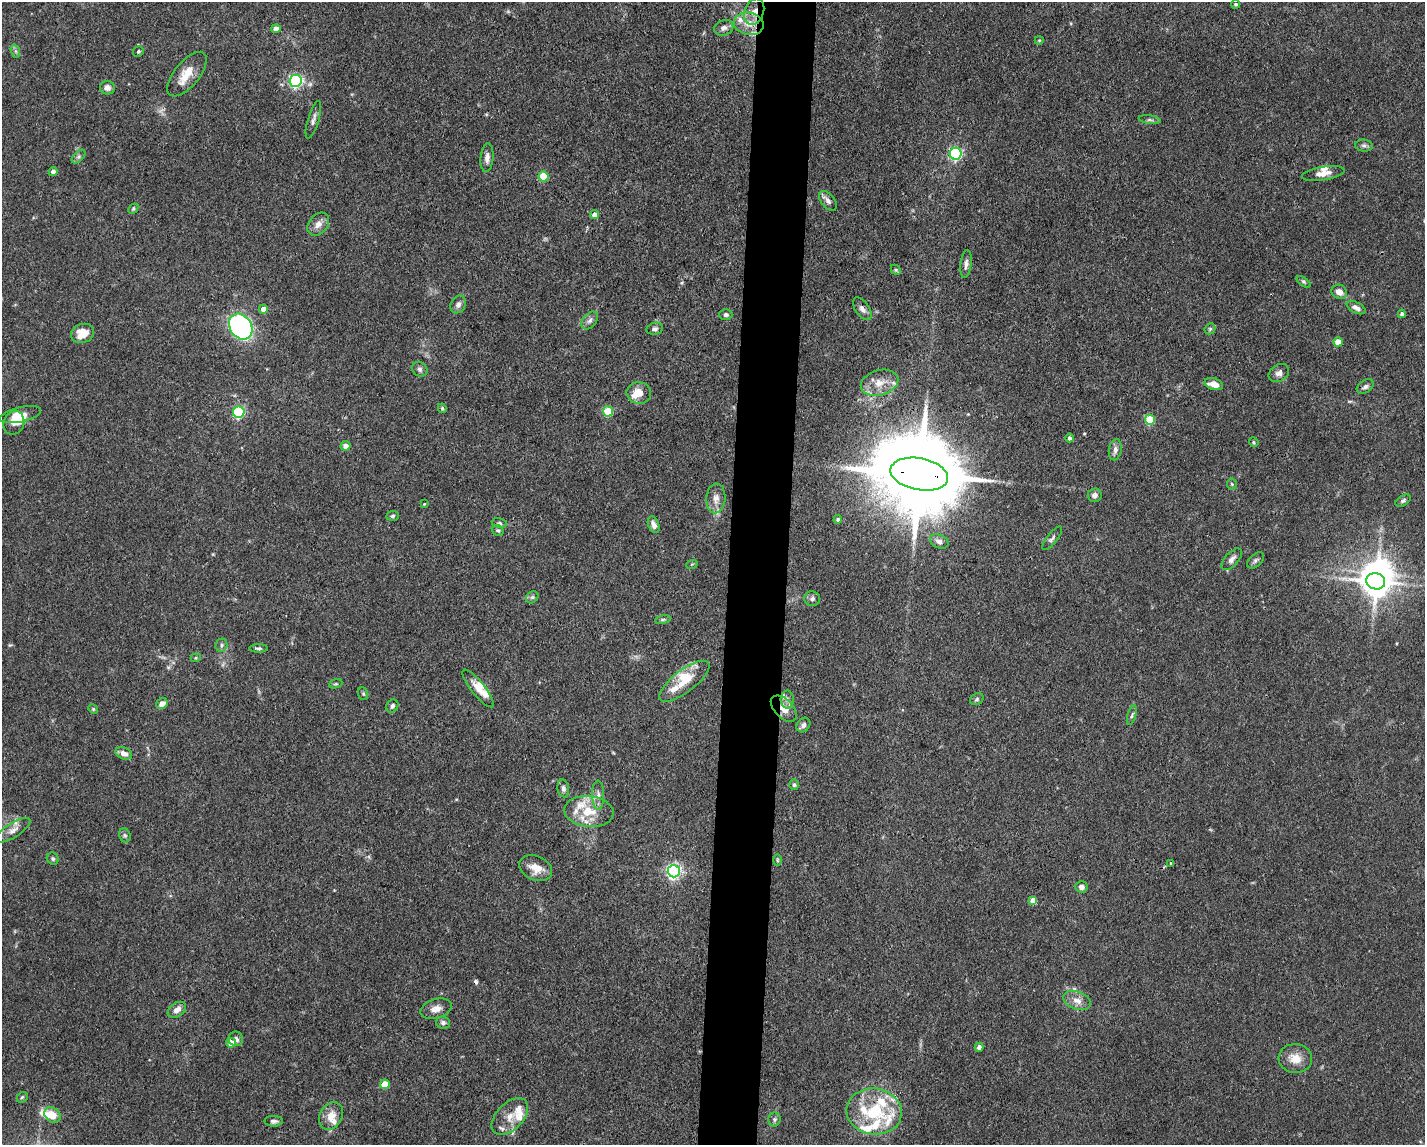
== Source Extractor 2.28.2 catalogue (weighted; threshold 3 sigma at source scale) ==
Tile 8 of 3 x 4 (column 2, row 3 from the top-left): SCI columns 1533-2955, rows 1144-2286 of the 4598 x 4572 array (HDU 1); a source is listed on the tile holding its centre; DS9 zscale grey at full resolution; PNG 1427 x 1147 px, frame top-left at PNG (2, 2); each listed source drawn as its Kron ellipse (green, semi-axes under 4 px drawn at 4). Shown black and unused: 4% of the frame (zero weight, under 3 of 4 exposures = <1% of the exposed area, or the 3 px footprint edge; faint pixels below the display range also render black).
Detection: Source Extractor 2.28.2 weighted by HDU 2 'WHT'; one run over the whole footprint, this tile lists its part. Background 0.0928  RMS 0.0042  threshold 0.0191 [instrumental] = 3 sigma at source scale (4.5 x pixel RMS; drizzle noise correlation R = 1.50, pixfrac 1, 0.05/0.05 arcsec/px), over >= 5 px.
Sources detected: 149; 2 inside a brighter object's white glare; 1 cosmic-ray / hot-pixel residue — neither listed nor drawn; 25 inside a brighter listed object's ellipse — not listed separately; the other 121 listed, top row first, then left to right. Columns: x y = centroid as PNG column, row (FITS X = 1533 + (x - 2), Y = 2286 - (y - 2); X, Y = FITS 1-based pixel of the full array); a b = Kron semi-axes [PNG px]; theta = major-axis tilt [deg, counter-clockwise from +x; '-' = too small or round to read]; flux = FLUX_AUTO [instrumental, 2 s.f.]
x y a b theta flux
1236 4 4 4 - 0.73
754 12 14 9 71 4.2
749 24 15 11 -11 5.8
724 28 10 7 22 1.9
276 29 4 4 - 3.8
1039 40 4 4 - 0.43
15 51 7 4 -71 0.9
138 52 6 5 - 0.81
187 74 27 12 51 7.6
296 81 6 6 - 76
107 88 7 7 - 2
313 120 19 5 73 1.9
1150 120 11 4 -8 1.1
1364 146 9 6 -6 1.2
956 154 6 6 - 77
79 157 8 5 45 0.93
487 158 14 6 85 2.2
53 171 4 4 - 1.8
1323 173 21 6 10 3.7
544 176 5 5 - 16
828 201 11 6 -51 1.9
133 209 6 4 45 0.61
594 215 5 4 - 2.4
318 224 13 9 50 3.4
966 264 14 5 83 1.9
896 270 6 4 -44 0.63
1304 282 8 4 -35 0.79
1339 292 8 7 - 3.1
458 304 9 7 58 1.7
1356 308 10 5 -27 1.9
263 309 4 4 - 3.7
862 309 13 7 -55 2.1
1402 314 4 4 - 1.3
726 315 6 5 - 1.1
590 320 10 6 51 1.6
241 327 14 10 -56 86
655 329 8 6 10 1.1
1210 329 6 5 - 0.7
82 333 12 9 22 6.6
1338 342 4 4 - 6.1
420 369 8 6 -35 1.3
1279 373 11 8 31 2
880 383 19 12 15 6.6
1214 384 9 5 -16 5
1365 387 9 6 33 1.5
639 393 12 11 - 4.9
442 408 5 4 - 0.72
608 411 5 5 - 20
239 412 6 5 - 51
21 415 21 7 12 5.1
1150 420 5 5 - 20
14 423 12 10 67 2.7
1070 438 4 4 - 1.1
1254 442 5 4 - 0.53
346 446 5 5 - 2.6
1115 450 11 6 79 2
919 474 29 16 -11 6900
1232 484 5 5 - 0.57
1095 495 7 6 - 1.8
716 498 15 9 87 3.3
1403 501 8 5 32 0.95
424 504 4 3 - 0.36
393 516 6 5 - 0.79
838 519 4 4 - 0.75
499 523 7 5 -11 0.83
654 525 9 5 -69 2.3
498 530 6 5 - 0.77
1052 538 14 5 52 1.4
939 541 10 6 -24 2
1232 559 13 6 48 2
1256 560 10 6 42 1.3
692 564 6 3 18 0.45
1376 581 9 8 - 650
532 597 7 5 44 0.85
812 599 8 7 - 1.3
663 620 8 4 8 0.73
221 645 7 5 69 0.94
258 648 9 4 0 0.95
196 658 5 4 - 0.58
684 681 30 11 38 9.2
336 684 7 4 19 0.56
478 688 23 6 -52 4.6
363 694 6 5 - 0.62
787 699 9 6 90 1.8
977 699 7 5 29 0.77
162 704 6 5 - 3.1
392 706 7 5 53 1.3
93 709 5 4 - 0.52
784 709 16 9 -46 4.5
1132 715 10 3 74 0.86
803 725 8 6 50 1.7
124 753 9 6 -22 2.8
794 785 5 4 - 0.68
563 788 9 5 -79 1.3
598 795 15 6 -89 2.4
589 811 25 15 -6 11
13 830 20 7 33 3
125 835 7 5 -68 0.87
53 859 6 5 - 0.89
777 860 6 4 -89 0.5
1171 863 3 3 - 0.38
536 868 17 12 -24 5.5
674 871 6 6 - 110
1081 887 6 5 - 1.9
1033 901 4 4 - 7.6
1077 1001 14 8 -19 3.7
436 1009 16 9 16 3.5
177 1010 10 7 34 2.6
443 1023 7 6 - 1.3
236 1039 7 7 - 1.8
231 1043 5 5 - 3.8
979 1047 4 4 - 2
1295 1059 17 14 -6 6
385 1084 5 5 - 11
22 1097 6 4 42 0.63
874 1111 28 23 -8 26
52 1115 9 7 -41 5.1
331 1116 14 11 61 5.2
510 1117 22 13 45 6.4
774 1119 7 6 - 1
274 1121 9 5 -1 1.2
Overlapping masked pixels (flux is a lower limit): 4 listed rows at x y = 754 12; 1365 387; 919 474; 784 709